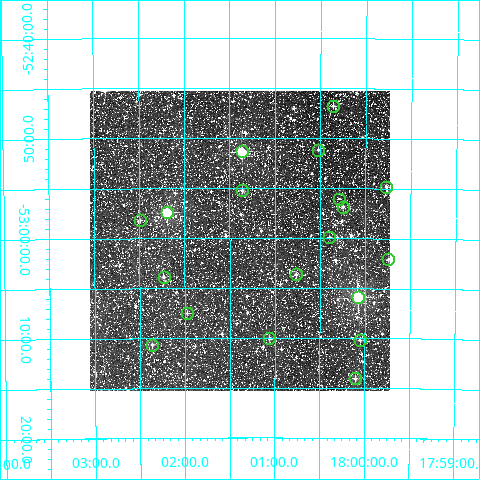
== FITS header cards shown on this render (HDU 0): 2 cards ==
NAXIS1  =                  300
NAXIS2  =                  300

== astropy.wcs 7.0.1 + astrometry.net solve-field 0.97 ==
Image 300 x 300 px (HDU 0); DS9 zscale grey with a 90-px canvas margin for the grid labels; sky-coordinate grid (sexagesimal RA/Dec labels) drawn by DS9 from the SOLVED WCS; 19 Tycho-2 reference stars matched to detected sources circled (green)
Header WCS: RA---TAN/DEC--TAN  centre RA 18:01:23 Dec -53:00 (270.35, -53.00 deg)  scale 6 arcsec/px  FOV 30.0' x 30.0'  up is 0 deg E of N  parity normal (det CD < 0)
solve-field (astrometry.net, Tycho-2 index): VERIFIED the header's WCS against the Tycho-2 star catalogue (verified at 2 index scales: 7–19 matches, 0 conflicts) and refined it, rather than solving blind
Solved WCS: RA---TAN-SIP/DEC--TAN-SIP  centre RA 18:01:23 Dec -53:00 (270.35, -53.00 deg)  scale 6 arcsec/px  FOV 30.0' x 30.0'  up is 0 deg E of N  parity normal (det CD < 0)
The solver's refit moves the header's centre by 1.2 arcsec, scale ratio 0.9995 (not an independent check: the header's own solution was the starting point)
Tycho-2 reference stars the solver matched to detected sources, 19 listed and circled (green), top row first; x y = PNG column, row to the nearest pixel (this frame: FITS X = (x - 90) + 1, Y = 300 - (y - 91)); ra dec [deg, ICRS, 3 dp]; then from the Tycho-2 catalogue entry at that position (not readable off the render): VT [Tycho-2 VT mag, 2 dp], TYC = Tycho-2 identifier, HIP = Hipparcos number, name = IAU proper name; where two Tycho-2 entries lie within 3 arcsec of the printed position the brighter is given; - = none
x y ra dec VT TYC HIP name
333 106 270.090 -52.780 11.48 8743-38-1 - -
318 150 270.130 -52.853 11.22 8743-997-1 - -
242 151 270.342 -52.856 9.13 8743-1220-1 - -
386 187 269.943 -52.914 11.06 8742-1102-1 - -
242 190 270.340 -52.921 11.35 8743-1474-1 - -
339 199 270.074 -52.934 11.82 8743-820-1 - -
343 207 270.062 -52.947 11.06 8743-982-1 - -
167 212 270.548 -52.957 8.11 8743-2090-1 88318 -
140 220 270.623 -52.970 11.58 8743-1815-1 - -
329 237 270.099 -52.999 11.43 8743-1252-1 - -
388 259 269.936 -53.035 11.43 8742-242-1 - -
296 274 270.191 -53.061 10.60 8743-1417-1 - -
164 277 270.558 -53.064 11.15 8743-1563-1 - -
358 297 270.020 -53.099 7.53 8743-1646-1 88130 -
187 313 270.493 -53.125 11.47 8743-1235-1 - -
269 338 270.265 -53.167 10.70 8743-1123-1 - -
360 340 270.013 -53.170 11.09 8743-1069-1 - -
152 345 270.591 -53.178 11.21 8743-1357-1 - -
355 378 270.025 -53.234 10.85 8743-1735-1 - -